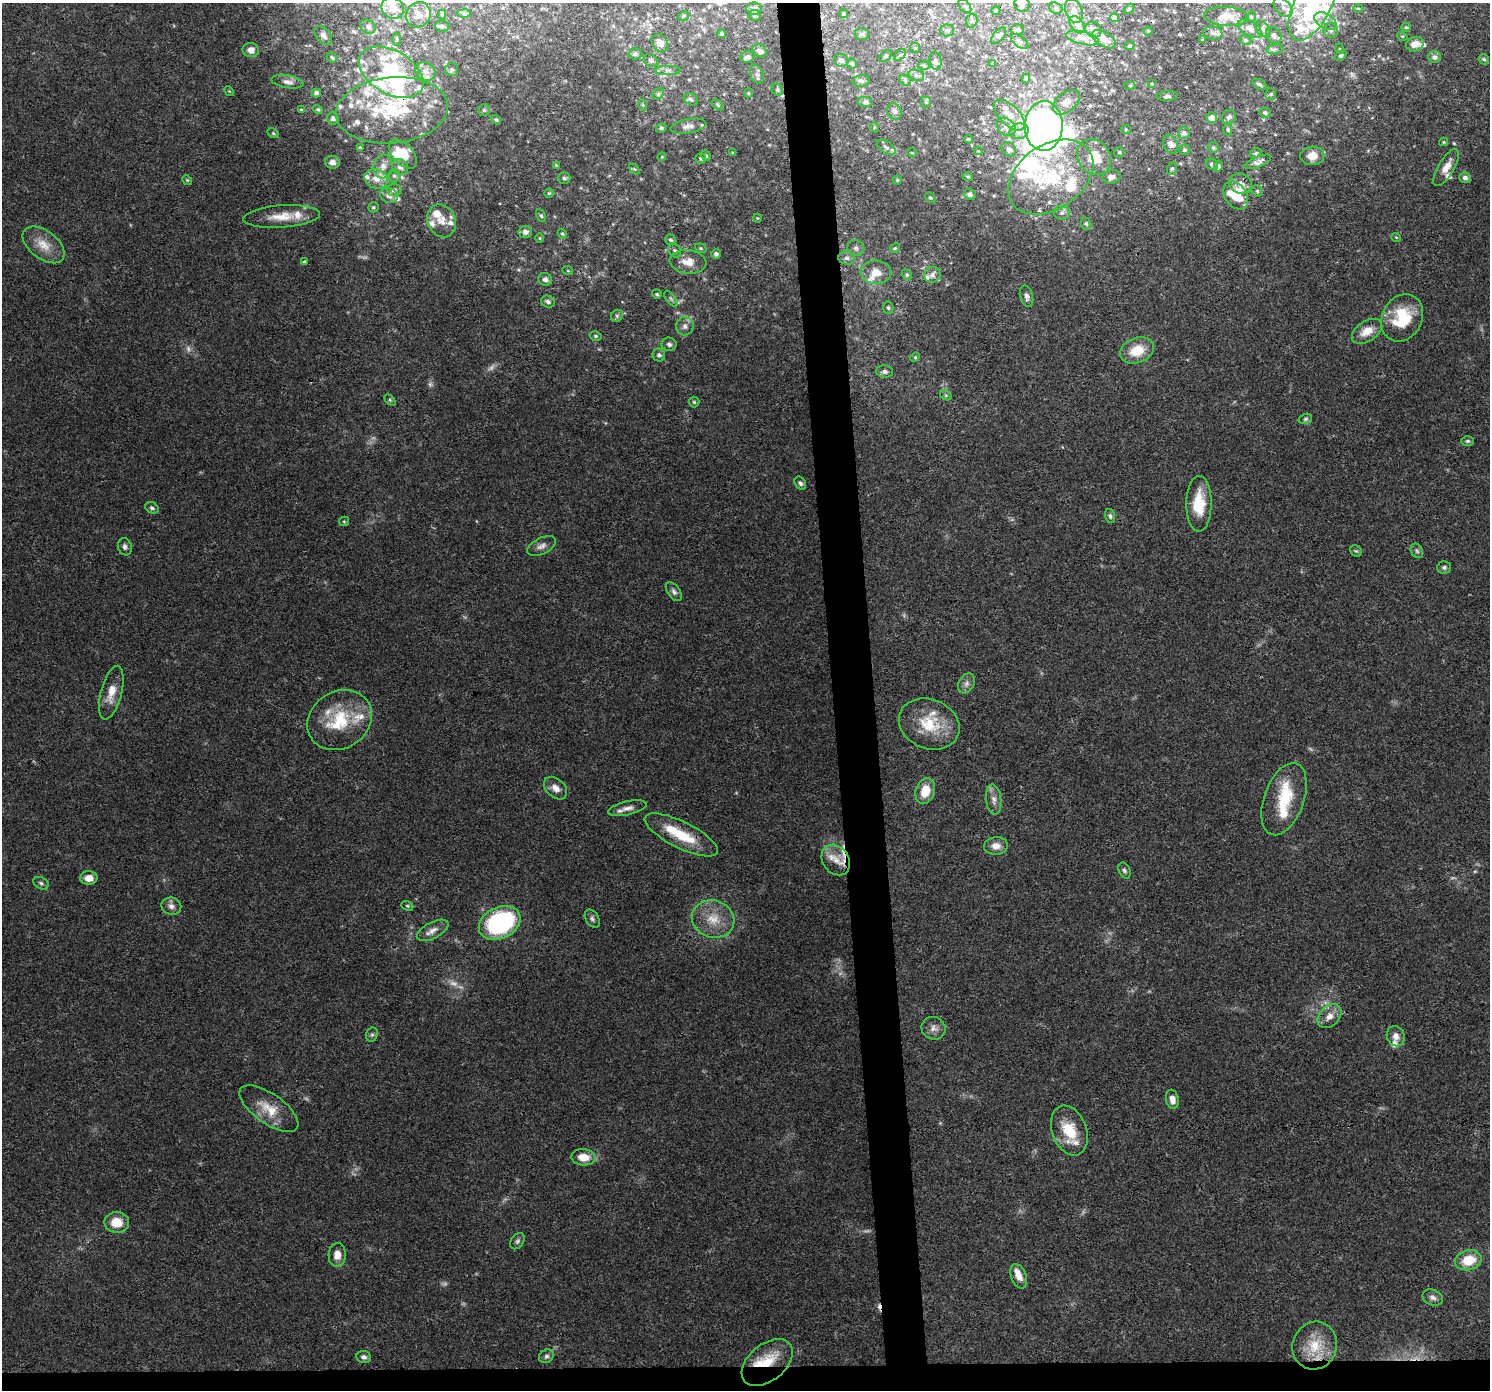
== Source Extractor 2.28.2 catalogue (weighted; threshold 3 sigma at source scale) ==
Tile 8 of 3 x 3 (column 2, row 3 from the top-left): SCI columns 1489-2976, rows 40-1427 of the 4464 x 4205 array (HDU 1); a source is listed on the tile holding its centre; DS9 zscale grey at full resolution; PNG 1492 x 1392 px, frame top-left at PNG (2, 3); each listed source drawn as its Kron ellipse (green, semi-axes under 4 px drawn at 4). Shown black and unused: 5% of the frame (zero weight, under 3 of 4 exposures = <1% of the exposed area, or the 3 px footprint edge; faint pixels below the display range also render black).
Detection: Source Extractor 2.28.2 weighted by HDU 2 'WHT'; one run over the whole footprint, this tile lists its part. Background 0.0497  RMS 0.0039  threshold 0.0177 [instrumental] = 3 sigma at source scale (4.5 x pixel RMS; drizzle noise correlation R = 1.50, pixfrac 1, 0.0396/0.0396 arcsec/px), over >= 5 px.
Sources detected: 337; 12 too faint to see at this stretch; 4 inside a brighter object's white glare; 3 cosmic-ray / hot-pixel residue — neither listed nor drawn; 61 inside a brighter listed object's ellipse — not listed separately; the other 257 listed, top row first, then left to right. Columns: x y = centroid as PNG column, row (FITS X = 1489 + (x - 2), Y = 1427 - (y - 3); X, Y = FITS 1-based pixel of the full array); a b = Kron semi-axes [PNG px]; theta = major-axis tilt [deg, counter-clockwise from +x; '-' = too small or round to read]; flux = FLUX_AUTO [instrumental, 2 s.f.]
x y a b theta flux
1022 4 8 7 - 1.6
1313 5 39 18 63 29
965 6 8 5 -53 0.77
1283 7 11 7 -47 2.7
393 8 11 10 - 3.6
1056 8 7 5 -25 0.79
1358 8 5 3 - 0.45
754 9 8 6 -1 1.3
1129 9 6 3 45 0.49
996 11 4 4 - 0.4
1074 11 12 8 -69 2.3
464 14 7 4 -1 0.64
844 14 4 4 - 0.56
418 15 13 12 - 3.1
442 15 5 4 - 0.48
684 16 6 4 28 0.51
754 16 6 5 - 0.69
1226 16 22 9 -4 4.5
1251 17 5 4 - 0.61
1114 18 4 4 - 1.6
972 21 7 5 70 0.82
1325 21 12 7 -33 2.7
1077 25 10 6 -54 1.8
442 26 7 5 -7 0.76
368 27 8 6 -30 1.1
1406 27 5 4 - 0.55
1250 29 13 7 -31 2.5
1263 29 9 6 -54 1.5
947 30 7 6 - 0.83
1017 30 6 5 - 0.97
1093 30 8 7 - 2
1331 30 8 7 - 1.5
1148 31 4 4 - 0.52
1213 33 9 6 -7 1.5
722 34 4 4 - 0.91
862 34 7 6 - 0.86
323 35 11 7 -48 1.5
1274 35 8 7 - 1.8
999 36 10 5 51 0.93
1402 36 5 3 - 0.38
1083 38 17 6 -14 2.7
397 39 6 4 -88 0.67
1104 39 13 7 -32 3.9
1202 40 3 2 - 0.31
1246 40 6 4 -21 0.62
1020 42 10 5 -36 1.1
660 43 10 7 -55 3.1
1415 44 9 7 16 3.1
1129 46 5 3 - 0.56
915 48 5 5 - 0.59
1275 49 8 5 12 1.1
1340 49 5 3 - 0.3
251 50 8 7 - 2.2
760 51 8 6 -31 1.4
635 54 7 5 16 0.97
900 55 7 4 43 0.77
1341 55 6 4 38 0.89
886 56 7 5 40 0.68
332 57 5 4 - 0.78
748 57 7 5 20 1.4
1435 57 6 6 - 1.5
1484 59 5 5 - 0.73
651 60 7 6 - 1
841 60 7 6 - 1.3
936 61 9 6 -81 0.93
992 63 4 2 - 0.23
852 64 5 4 - 0.68
924 66 6 4 -2 0.47
452 70 6 6 - 0.92
668 70 12 4 0 1.4
425 71 11 8 -31 3.1
391 72 35 21 -30 42
757 74 10 6 -68 1.3
916 75 8 5 -18 1
1026 78 5 3 - 0.55
905 80 6 5 - 0.73
861 81 8 5 8 0.91
287 82 16 6 -10 2.1
1152 84 4 3 - 0.37
1259 84 7 4 -27 1.1
1130 86 5 3 - 0.33
777 90 6 5 - 0.73
229 91 5 4 - 0.44
316 93 5 4 - 1.2
748 93 4 4 - 0.4
658 94 6 4 46 0.62
1271 94 6 5 - 0.68
1167 96 10 5 4 0.96
691 99 7 5 -29 0.96
865 102 7 5 -8 0.82
926 102 5 5 - 0.58
1066 102 16 9 39 3.3
643 105 6 3 -71 0.47
718 105 7 3 -36 0.54
301 110 4 3 - 0.61
318 110 5 4 - 0.57
392 110 56 33 5 46
484 110 6 6 - 0.81
894 111 8 7 - 1.2
1265 113 5 5 - 0.78
1009 115 19 10 -45 4.6
1229 117 7 6 - 1.2
1212 118 5 5 - 2.1
333 119 6 5 - 1.4
496 120 5 4 - 0.6
689 126 18 7 10 2.3
1044 126 25 19 89 350
874 127 5 3 - 0.38
1006 127 10 8 -43 2.4
661 128 5 4 - 0.78
1126 129 5 4 - 0.44
1228 130 6 4 -90 0.59
1019 131 9 8 - 2.3
273 133 6 4 -30 0.53
1184 133 6 6 - 1.5
969 139 4 3 - 0.62
1443 142 4 4 - 0.43
1170 144 10 7 -66 2.2
360 147 4 3 - 0.35
886 147 11 5 -33 1.4
1213 148 6 5 - 0.71
1009 149 8 6 -41 1.2
1185 150 5 5 - 0.65
978 151 4 4 - 0.39
1119 152 5 5 - 0.59
733 153 4 3 - 0.51
912 153 5 3 - 0.34
1256 153 6 4 27 0.59
403 154 17 10 -47 7.9
706 156 5 4 - 0.55
1312 156 12 9 4 4.8
662 157 4 3 - 0.35
1094 157 19 16 -55 10
700 158 5 5 - 0.56
332 162 7 6 - 2.4
1258 162 14 5 22 1.9
1212 164 6 5 - 1
556 165 4 4 - 0.49
383 166 12 9 84 3.2
1218 166 5 4 - 0.9
400 167 9 7 -42 1.8
1446 168 21 8 59 4.3
634 169 6 4 -43 0.45
1172 169 6 5 - 0.73
394 176 6 5 - 0.77
968 177 5 4 - 0.53
1051 177 47 32 35 37
1112 177 9 6 10 1.9
564 178 6 6 - 0.92
1465 178 6 5 - 1.5
376 179 12 9 -23 4.3
187 180 5 4 - 0.48
897 180 4 4 - 0.55
1241 184 11 10 - 2.6
394 190 7 6 - 1.1
1257 191 6 5 - 0.71
549 193 4 4 - 0.5
970 194 6 5 - 1.3
389 195 9 7 -27 2.5
1236 195 15 11 -55 10
930 198 6 4 -46 0.61
373 207 5 5 - 0.6
1062 213 8 7 - 1.3
282 216 38 11 4 8.4
541 216 7 4 -63 0.64
757 218 4 3 - 0.29
442 221 17 14 -66 4.9
1086 224 6 5 - 0.7
525 232 7 6 - 1.6
562 234 5 4 - 0.58
1396 237 5 3 - 0.33
540 238 5 3 - 0.36
671 240 6 5 - 0.76
44 245 24 14 -37 6.9
701 248 6 4 -20 0.54
856 248 9 8 - 1.5
895 248 5 4 - 0.49
675 251 7 6 - 0.91
716 254 5 4 - 0.95
847 258 8 6 -11 1.7
304 262 4 3 - 0.91
688 262 18 11 -6 4.9
568 271 5 3 - 0.32
876 272 15 11 -2 5.1
907 275 5 4 - 0.67
932 275 8 7 - 1.6
545 279 7 6 - 1.3
657 294 5 4 - 0.64
1027 296 11 6 -75 1.7
671 299 9 4 -54 0.92
548 302 7 5 -26 1.2
888 308 6 5 - 0.77
617 316 6 5 - 0.87
1402 318 24 20 63 18
685 326 9 8 - 2
1367 331 17 10 33 5.1
596 336 6 5 - 0.75
669 344 7 6 - 1.2
1137 350 17 12 21 9.4
659 355 6 6 - 1.3
915 357 5 4 - 0.49
885 372 8 6 -8 1.6
946 395 6 4 -30 0.6
390 400 6 4 -45 0.54
694 402 5 5 - 0.61
1305 419 7 5 17 0.74
1468 441 6 5 - 0.77
800 483 7 5 -58 0.94
1199 504 28 12 90 13
152 508 7 5 -27 0.9
1110 516 7 5 -75 0.84
344 521 5 4 - 0.5
542 546 15 8 25 2.2
125 547 9 7 -74 1.4
1356 551 6 5 - 0.58
1417 551 7 6 - 0.92
1444 567 7 6 - 0.9
674 592 11 6 -54 1.3
967 683 11 7 58 1.7
111 693 27 10 75 6.1
340 720 34 28 32 21
929 724 31 24 -22 15
555 788 13 9 -44 2.9
925 791 13 9 73 7.2
1284 799 38 20 70 16
994 800 15 7 -83 2.7
627 808 19 7 13 2.8
681 835 40 13 -26 16
996 846 12 9 5 3.2
836 860 16 13 -55 6
1124 870 8 5 -64 0.95
89 878 9 6 2 3.8
41 883 8 5 -29 0.87
171 906 10 8 -18 2
407 906 6 4 -21 0.56
592 919 10 6 -58 1.3
713 919 21 18 -18 9.5
500 923 22 15 26 55
433 930 17 8 27 3
1329 1016 13 10 45 3.6
933 1028 12 11 - 2.5
372 1035 7 5 68 0.86
1396 1036 10 9 - 2.4
1172 1099 9 6 -79 2.7
269 1109 34 14 -35 9.2
1069 1130 26 17 -70 12
583 1157 12 8 -5 5.7
117 1222 12 10 0 6.8
517 1241 9 6 53 1
337 1255 12 8 86 3.5
1468 1260 13 10 14 10
1019 1276 13 7 -69 3.7
1433 1297 10 7 -23 1.7
1315 1346 24 22 69 11
546 1356 8 6 34 1.1
364 1357 7 6 - 1.3
767 1362 29 18 40 14
Overlapping masked pixels (flux is a lower limit): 3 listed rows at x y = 391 72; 392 110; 767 1362
Isophote crosses this tile's border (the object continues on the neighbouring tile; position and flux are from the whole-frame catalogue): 3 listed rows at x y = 1022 4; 1313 5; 418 15